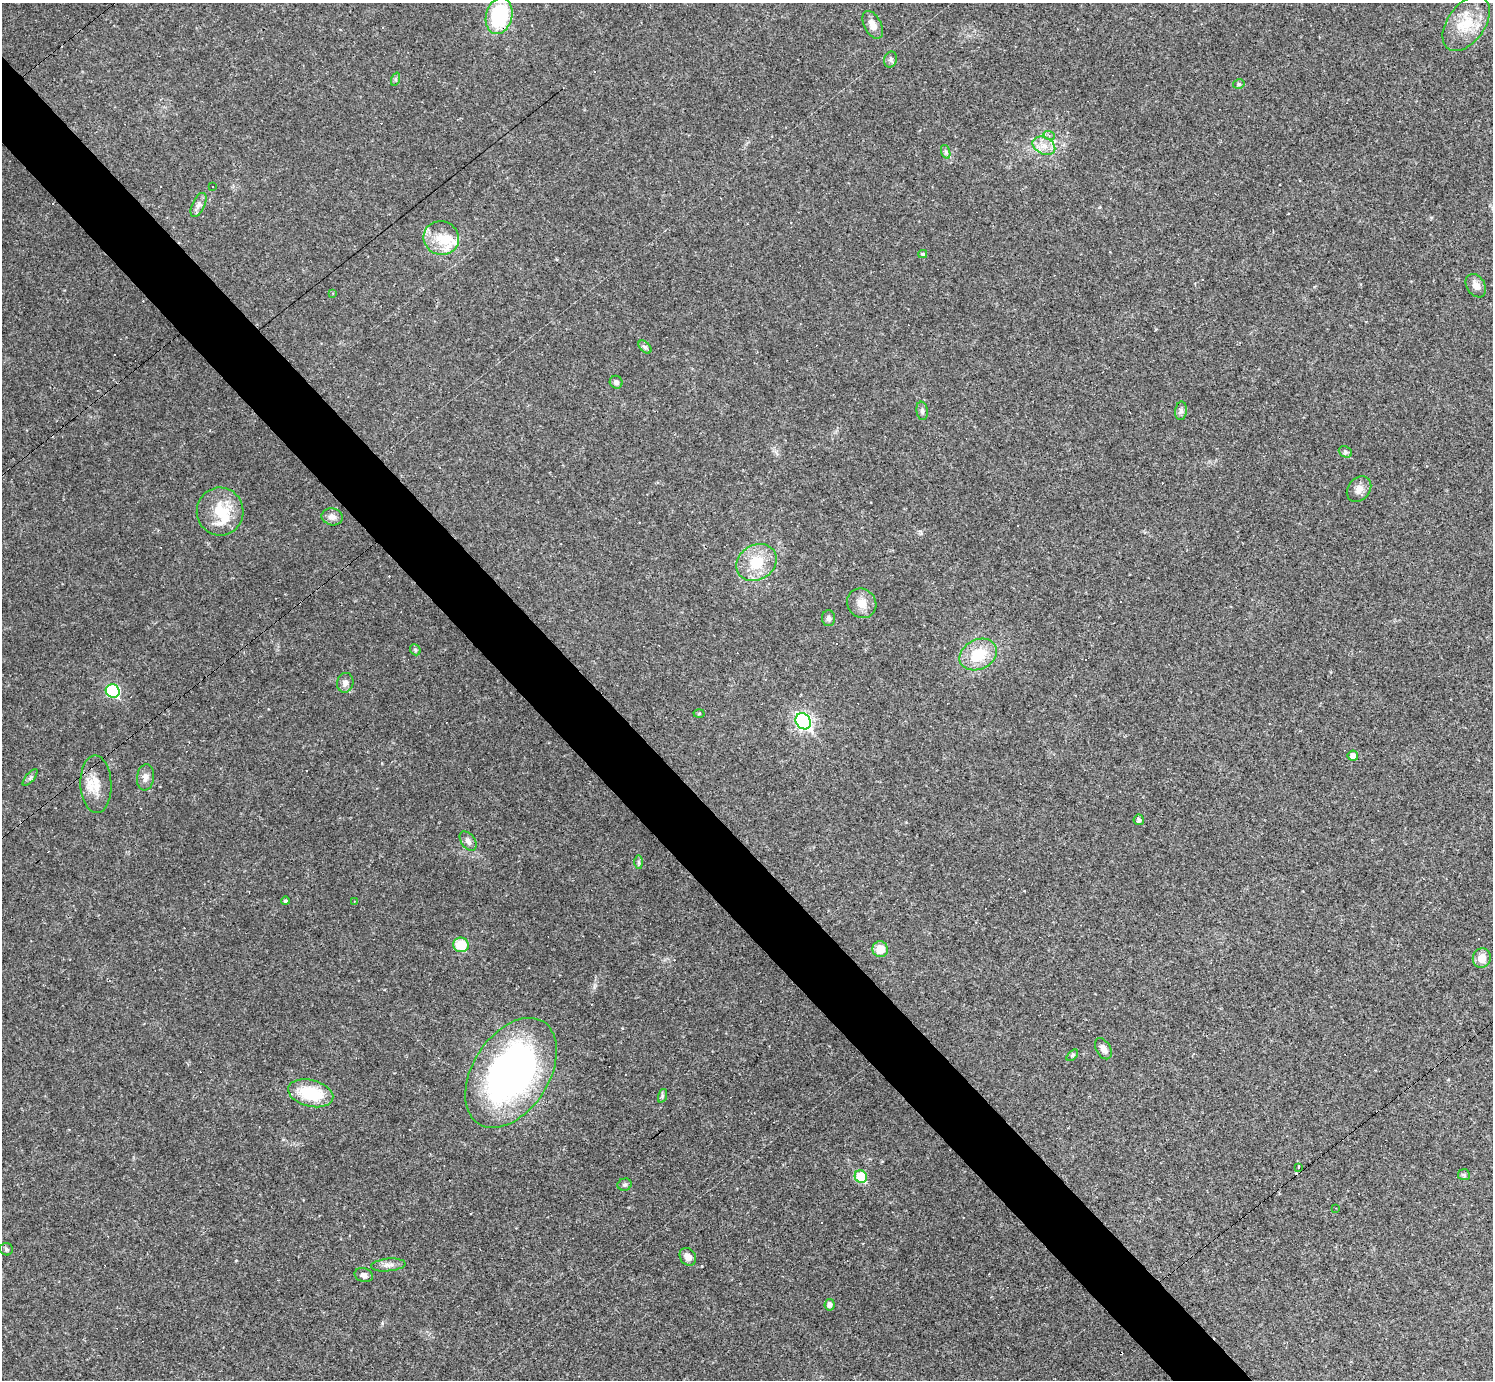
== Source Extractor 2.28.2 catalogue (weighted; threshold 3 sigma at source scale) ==
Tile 11 of 4 x 4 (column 3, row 3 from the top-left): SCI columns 2982-4472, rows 1673-3050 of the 5962 x 5960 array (HDU 1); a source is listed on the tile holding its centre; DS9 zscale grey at full resolution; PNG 1495 x 1382 px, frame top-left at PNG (2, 3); each listed source drawn as its Kron ellipse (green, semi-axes under 4 px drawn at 4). Shown black and unused: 5% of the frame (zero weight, under 2 of 3 exposures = <1% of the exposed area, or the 3 px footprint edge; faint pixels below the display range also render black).
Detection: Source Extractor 2.28.2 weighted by HDU 2 'WHT'; one run over the whole footprint, this tile lists its part. Background 0.0346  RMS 0.0055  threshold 0.0246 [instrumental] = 3 sigma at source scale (4.5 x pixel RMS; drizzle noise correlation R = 1.50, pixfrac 1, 0.05/0.05 arcsec/px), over >= 5 px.
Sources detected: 87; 1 inside a brighter object's white glare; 25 cosmic-ray / hot-pixel residue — neither listed nor drawn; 2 inside a brighter listed object's ellipse — not listed separately; the other 59 listed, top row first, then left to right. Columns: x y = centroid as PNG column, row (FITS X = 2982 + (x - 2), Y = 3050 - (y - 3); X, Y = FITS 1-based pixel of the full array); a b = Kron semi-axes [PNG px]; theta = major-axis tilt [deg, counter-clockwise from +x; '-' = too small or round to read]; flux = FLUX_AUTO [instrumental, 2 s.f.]
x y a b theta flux
499 16 18 13 75 40
1466 23 31 18 54 17
873 25 15 8 -63 5.2
890 59 8 6 73 1.4
396 79 7 4 71 0.97
1239 84 6 4 14 1.1
1049 135 6 4 -20 0.9
1044 146 12 8 -27 4.8
946 152 7 4 -71 1.1
213 186 3 2 - 0.45
199 205 13 6 64 2.4
441 238 18 16 -24 12
923 254 4 3 - 0.96
1476 286 13 9 -56 4
333 293 3 3 - 0.36
645 347 8 4 -45 1.3
616 382 7 6 - 1.7
922 411 9 5 -82 1.5
1181 411 9 6 84 1.6
1345 452 7 5 -23 1.1
1359 489 14 11 51 4
220 512 24 23 - 18
332 517 10 8 -12 3.4
757 562 21 17 32 16
862 603 15 14 - 6.3
828 618 8 6 -89 1.5
415 650 6 5 - 0.9
978 655 19 15 26 17
345 683 10 8 74 2.7
113 691 7 6 - 50
699 714 5 3 - 0.55
803 721 8 7 - 140
1353 756 5 5 - 3.2
30 777 10 3 50 1.1
145 777 13 8 83 3.4
96 784 29 15 -88 11
1139 820 5 5 - 1.6
468 841 11 7 -53 2.3
639 862 7 4 -90 1
286 901 4 4 - 0.91
354 901 4 3 - 0.48
461 945 7 7 - 15
880 949 8 7 - 7
1482 958 10 9 - 6.1
1103 1049 11 7 -61 2.9
1072 1055 7 4 45 0.83
511 1073 60 38 57 200
311 1093 23 13 -14 25
662 1096 7 4 72 0.96
1299 1168 3 3 - 1.1
1464 1175 6 5 - 0.96
861 1177 6 6 - 20
625 1185 7 6 - 1.1
1336 1208 3 2 - 0.3
6 1249 7 6 - 1
688 1257 9 7 -54 3.5
388 1265 17 6 6 3
364 1275 9 7 -17 2.1
830 1305 5 5 - 2.1
Overlapping masked pixels (flux is a lower limit): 2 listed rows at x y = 499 16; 511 1073
Unlisted compact peaks at least as high as the median listed source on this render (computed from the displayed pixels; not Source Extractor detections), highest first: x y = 382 1323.